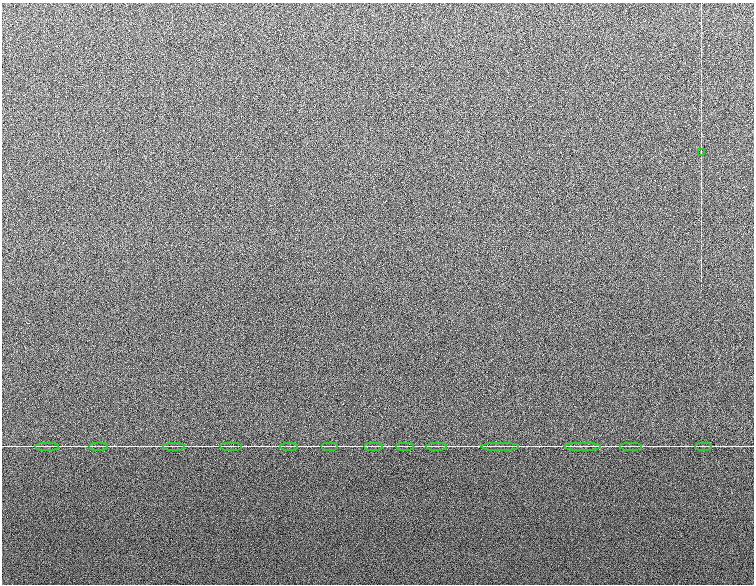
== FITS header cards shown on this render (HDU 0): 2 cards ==
NAXIS1  =                  752
NAXIS2  =                  582

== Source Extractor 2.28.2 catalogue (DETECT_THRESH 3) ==
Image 752 x 582 px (HDU 0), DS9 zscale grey, 1 PNG px = 1 image px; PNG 756 x 586 px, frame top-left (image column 1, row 582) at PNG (2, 3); each listed source drawn as its Kron ellipse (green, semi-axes under 4 px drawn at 4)
Background 776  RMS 8.3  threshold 24.9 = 3 sigma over >= 5 px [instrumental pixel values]
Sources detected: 14; all 14 listed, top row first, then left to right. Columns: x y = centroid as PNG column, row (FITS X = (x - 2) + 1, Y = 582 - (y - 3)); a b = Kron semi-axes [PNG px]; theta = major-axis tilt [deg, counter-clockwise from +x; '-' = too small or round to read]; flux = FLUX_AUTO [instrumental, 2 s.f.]
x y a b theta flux
701 152 3 2 - 570
47 446 12 2 0 1100
99 446 9 2 0 770
174 446 11 2 0 980
232 446 11 2 0 990
289 446 9 2 0 750
330 446 8 2 0 760
373 446 9 2 0 670
405 446 9 2 0 750
437 446 10 2 0 990
500 446 19 2 0 1700
582 446 18 2 0 1800
632 446 11 2 0 900
703 446 8 2 0 810